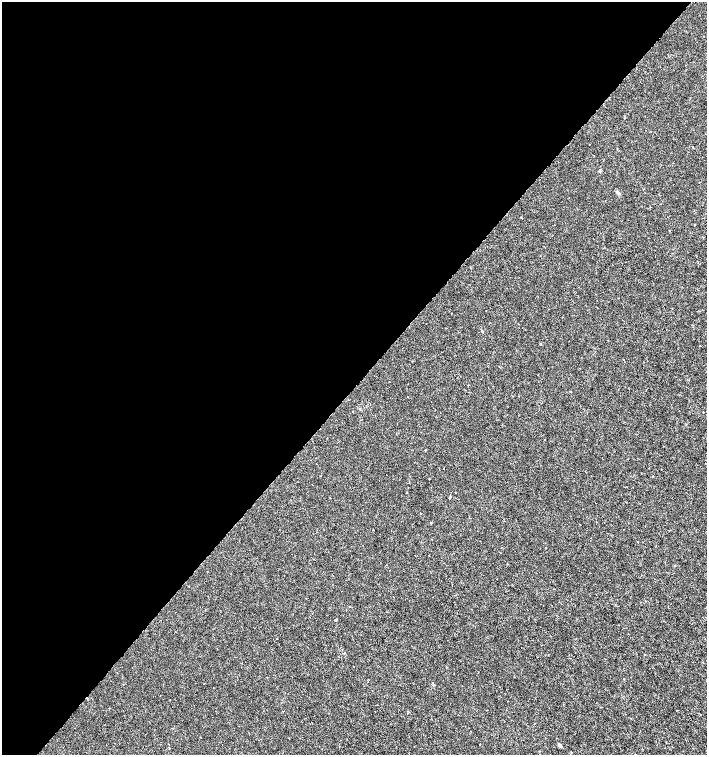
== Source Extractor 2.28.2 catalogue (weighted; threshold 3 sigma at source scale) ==
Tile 5 of 4 x 4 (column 1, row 2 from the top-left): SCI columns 230-1638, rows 3012-4516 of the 6029 x 6029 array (HDU 1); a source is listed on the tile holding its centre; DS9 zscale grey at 2 x 2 block average (1 PNG px = mean of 2 x 2 image px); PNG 709 x 757 px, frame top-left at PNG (2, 2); no overlay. Shown black and unused: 51% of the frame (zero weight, under 3 of 6 exposures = <1% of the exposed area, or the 3 px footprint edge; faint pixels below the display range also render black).
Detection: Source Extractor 2.28.2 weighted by HDU 2 'WHT'; one run over the whole footprint, this tile lists its part. Background -1.77e-04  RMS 0.001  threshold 0.00422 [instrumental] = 3 sigma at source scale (4.09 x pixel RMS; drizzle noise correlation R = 1.36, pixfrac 0.8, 0.0396/0.0396 arcsec/px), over >= 5 px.
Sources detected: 21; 1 cosmic-ray / hot-pixel residue — not listed; the other 20 listed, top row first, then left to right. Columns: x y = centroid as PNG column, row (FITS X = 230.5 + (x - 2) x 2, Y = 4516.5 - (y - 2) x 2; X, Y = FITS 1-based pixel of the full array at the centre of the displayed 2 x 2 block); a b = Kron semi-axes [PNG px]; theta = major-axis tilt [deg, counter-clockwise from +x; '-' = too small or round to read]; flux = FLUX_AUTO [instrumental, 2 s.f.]
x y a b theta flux
600 171 3 3 - 0.24
617 192 6 3 -37 0.44
482 331 3 2 - 0.14
570 392 2 2 - 0.066
519 396 2 2 - 0.082
352 411 2 2 - 0.094
425 450 2 2 - 0.1
420 513 2 2 - 0.11
623 529 2 2 - 0.064
637 542 2 2 - 0.14
429 555 2 2 - 0.074
452 585 4 2 - 0.11
645 601 2 2 - 0.077
335 620 2 2 - 0.11
624 679 2 2 - 0.1
432 683 2 2 - 0.45
169 744 2 2 - 0.069
480 744 2 2 - 0.076
560 746 4 3 - 0.35
571 752 2 2 - 0.16
Diffuse or blended objects may show on this block-average render without a row.